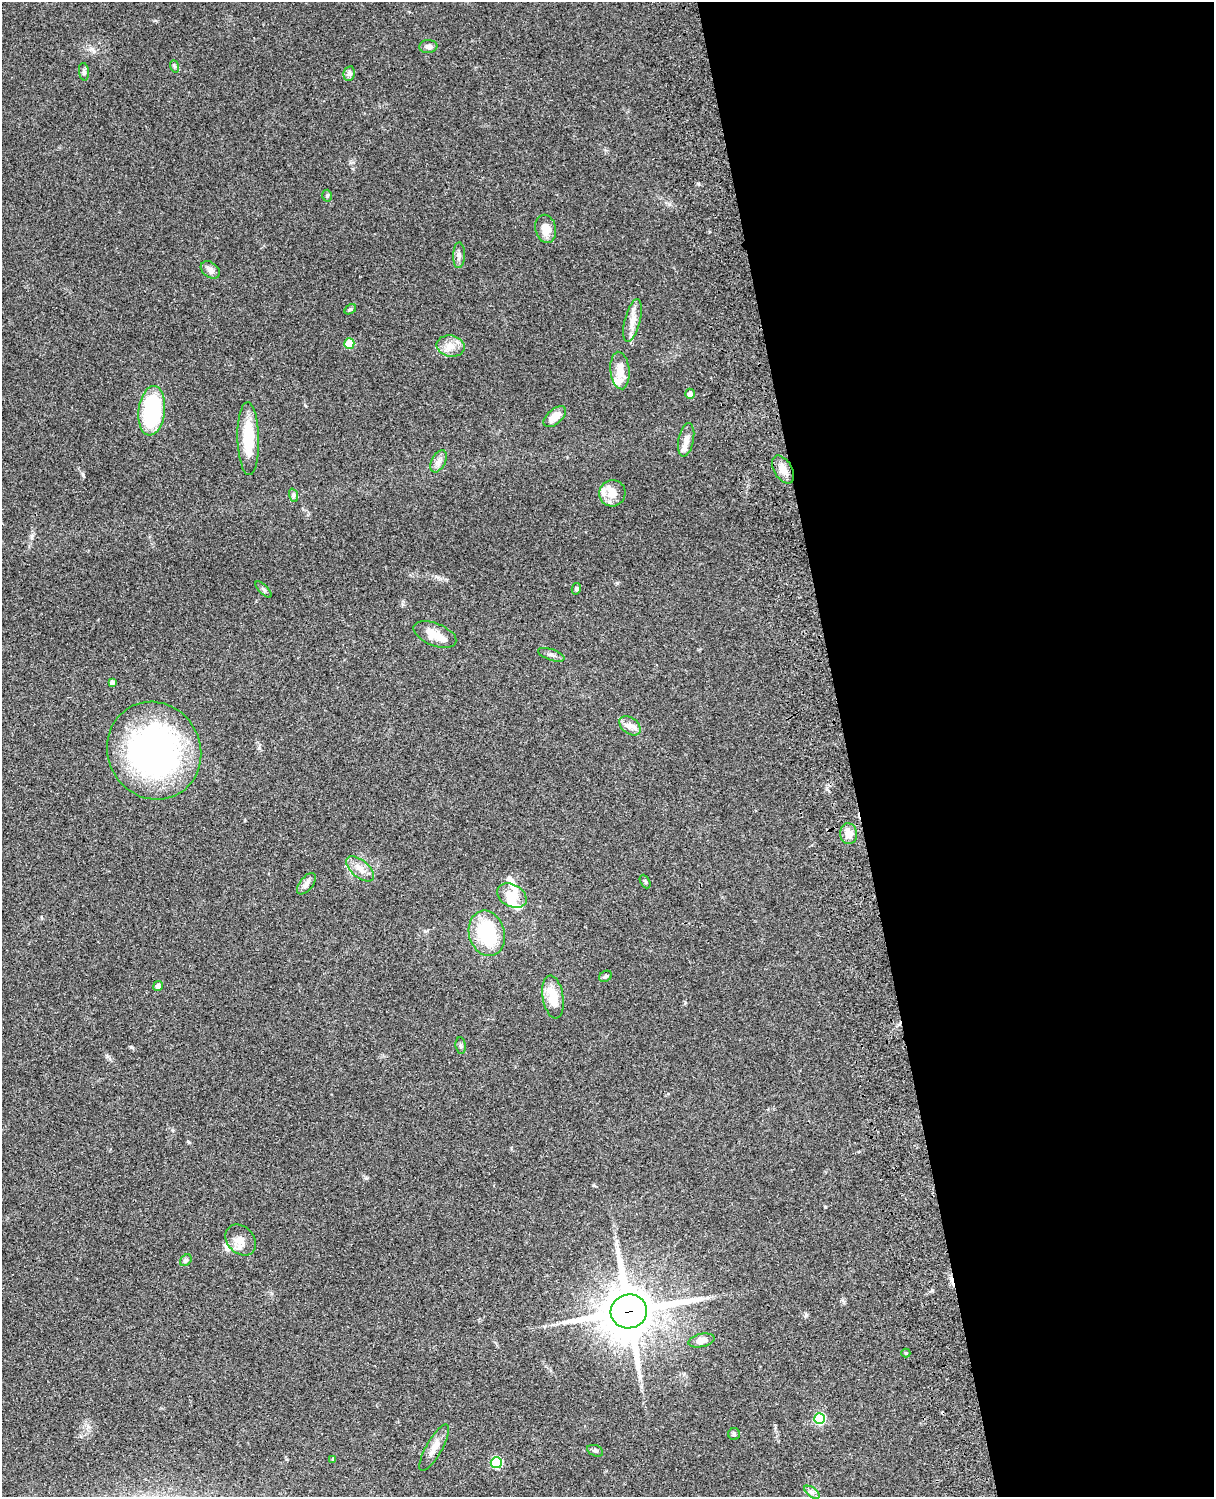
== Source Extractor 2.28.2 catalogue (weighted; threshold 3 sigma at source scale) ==
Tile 8 of 4 x 3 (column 4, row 2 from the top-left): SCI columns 3758-4969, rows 1773-3267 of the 5088 x 4927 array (HDU 1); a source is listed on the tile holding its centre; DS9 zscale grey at full resolution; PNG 1216 x 1499 px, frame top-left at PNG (2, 2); each listed source drawn as its Kron ellipse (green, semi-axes under 4 px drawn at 4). Shown black and unused: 30% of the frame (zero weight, under 3 of 4 exposures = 6% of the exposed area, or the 3 px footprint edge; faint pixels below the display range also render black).
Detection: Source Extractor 2.28.2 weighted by HDU 2 'WHT'; one run over the whole footprint, this tile lists its part. Background 0.103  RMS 0.0064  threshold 0.0288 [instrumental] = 3 sigma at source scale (4.5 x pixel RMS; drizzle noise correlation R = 1.50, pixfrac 1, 0.05/0.05 arcsec/px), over >= 5 px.
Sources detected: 58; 2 inside a brighter object's white glare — neither listed nor drawn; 5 inside a brighter listed object's ellipse — not listed separately; the other 51 listed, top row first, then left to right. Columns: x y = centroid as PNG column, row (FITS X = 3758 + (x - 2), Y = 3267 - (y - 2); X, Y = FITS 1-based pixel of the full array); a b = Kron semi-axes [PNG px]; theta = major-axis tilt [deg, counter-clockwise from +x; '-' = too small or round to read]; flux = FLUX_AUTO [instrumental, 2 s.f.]
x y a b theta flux
428 47 9 6 5 2.4
174 66 6 4 -70 0.96
84 72 9 5 -84 1.6
349 74 8 5 78 1.7
327 196 6 5 - 0.86
546 229 14 10 -79 7.4
459 255 13 6 88 2.3
210 270 10 7 -35 2.9
350 309 6 4 30 0.89
632 320 22 8 76 6.5
349 343 5 5 - 19
450 346 14 10 -11 6.3
620 371 19 9 -84 8.7
690 394 5 5 - 3.7
152 411 25 13 83 54
555 417 13 7 40 7.7
248 439 36 11 -88 23
686 440 17 7 79 4.2
439 461 12 6 63 3.1
783 470 15 9 -59 5.4
612 493 13 13 - 7.6
293 495 7 4 -72 1.3
576 589 6 4 76 1
264 590 10 4 -45 1.3
435 634 23 11 -21 9.8
551 655 14 5 -18 2.2
112 683 4 4 - 2.2
630 726 12 8 -37 4.1
154 751 50 46 -60 200
849 834 10 8 -82 5.9
360 869 17 8 -40 6
645 882 7 4 -63 1
306 884 12 6 51 2.9
512 896 16 11 -30 10
487 933 23 18 -74 38
606 976 7 5 29 1.3
158 986 5 4 - 2.5
553 997 22 10 -81 14
461 1046 8 5 -83 1.2
241 1240 17 13 -47 6.7
186 1260 6 5 - 1.2
629 1311 18 17 - 3200
701 1340 13 6 12 5.3
906 1353 4 4 - 0.61
819 1419 5 5 - 49
734 1434 6 6 - 1.1
434 1448 26 8 60 6.1
595 1451 8 5 -22 1.3
333 1460 4 3 - 0.95
496 1463 5 5 - 39
812 1492 9 4 -36 1.9
Overlapping masked pixels (flux is a lower limit): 1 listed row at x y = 629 1311
Unlisted compact peaks at least as high as the median listed source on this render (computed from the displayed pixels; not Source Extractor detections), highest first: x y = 83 475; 32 536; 131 1047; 259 748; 806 1315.